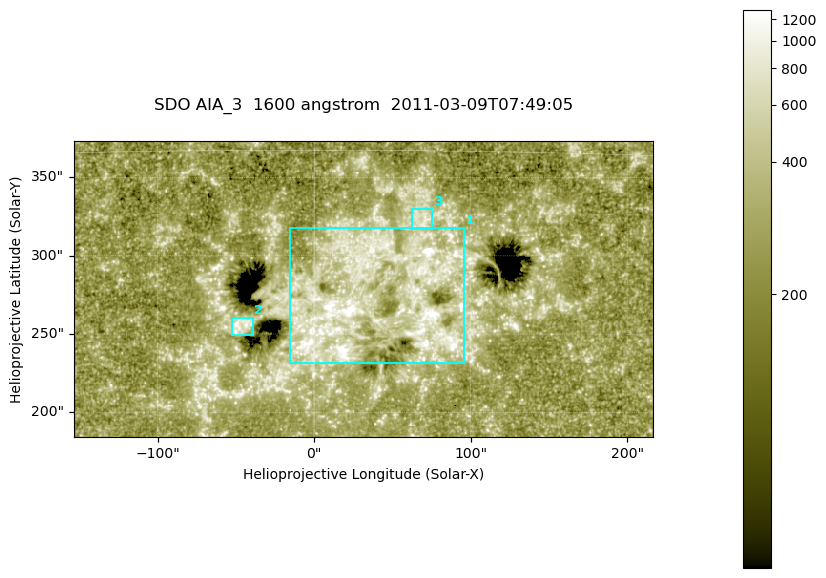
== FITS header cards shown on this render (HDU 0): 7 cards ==
TELESCOP= 'SDO     '           /
INSTRUME= 'AIA_3   '           /
WAVELNTH=                 1600 /
WAVEUNIT= 'angstrom'           /
DATE-OBS= '2011-03-09T07:49:05.121' /
CTYPE1  = 'HPLN-TAN'           /
CTYPE2  = 'HPLT-TAN'           /

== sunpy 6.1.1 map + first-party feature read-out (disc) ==
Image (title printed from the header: SDO AIA_3  1600 angstrom  2011-03-09T07:49:05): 607 x 311 px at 0.609 arcsec/px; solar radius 966 arcsec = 1586 px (partial field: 2.4% of the solar disc is inside the frame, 100% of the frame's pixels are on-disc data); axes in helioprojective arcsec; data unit not stated in the header (colour bar unlabelled)
Pointing: header CRPIX1/2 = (2052.59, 2044.23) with CRVAL1/2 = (0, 0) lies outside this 607 x 311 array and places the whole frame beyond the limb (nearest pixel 1.42 R_sun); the SolarSoft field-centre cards XCEN/YCEN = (31.34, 278.8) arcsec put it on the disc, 1802 arcsec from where CRPIX/CRVAL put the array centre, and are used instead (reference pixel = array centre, CRVAL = XCEN/YCEN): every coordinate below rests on XCEN/YCEN
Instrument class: DISC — disc imager (sunpy class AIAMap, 1600 A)
Bright regions (active regions / flare kernels): reference = the on-disc median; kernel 5 px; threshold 5 sigma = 410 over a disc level ~260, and >= 1.15x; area >= 188 px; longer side >= 4 px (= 2.4 arcsec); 3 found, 3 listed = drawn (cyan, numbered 1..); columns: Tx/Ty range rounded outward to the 2 arcsec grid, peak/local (2 s.f.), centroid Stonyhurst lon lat
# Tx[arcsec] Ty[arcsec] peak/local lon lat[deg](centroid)
1 -16..96 230..318 10 +2 +9
2 -54..-38 248..260 4.7 -3 +8
3 62..76 316..330 3.4 +4 +12